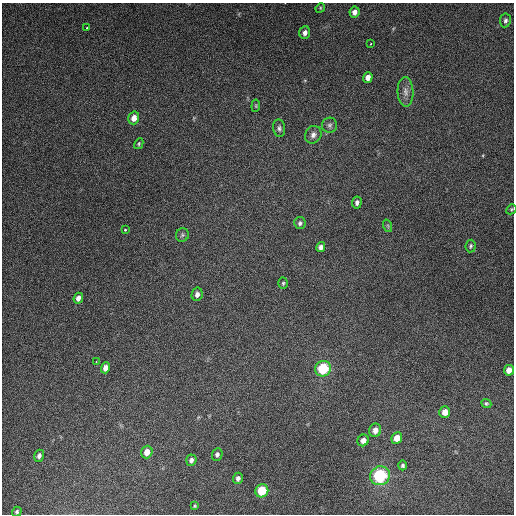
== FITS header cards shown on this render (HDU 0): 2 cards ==
NAXIS1  =                  512
NAXIS2  =                  512

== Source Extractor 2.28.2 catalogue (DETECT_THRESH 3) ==
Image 512 x 512 px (HDU 0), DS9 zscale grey, 1 PNG px = 1 image px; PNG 516 x 516 px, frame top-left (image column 1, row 512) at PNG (2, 3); each listed source drawn as its Kron ellipse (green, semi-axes under 4 px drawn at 4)
Background 4910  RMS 310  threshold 933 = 3 sigma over >= 5 px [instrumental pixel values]
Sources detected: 44; all 44 listed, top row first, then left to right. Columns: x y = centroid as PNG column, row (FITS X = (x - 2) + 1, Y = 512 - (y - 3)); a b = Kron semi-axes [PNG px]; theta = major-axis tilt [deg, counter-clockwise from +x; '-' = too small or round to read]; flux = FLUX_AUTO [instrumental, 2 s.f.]
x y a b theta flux
320 8 5 4 - 2.3e+04
354 12 6 5 - 1.0e+05
505 20 7 5 82 5.0e+04
87 27 2 2 - 2.0e+04
305 33 6 5 - 8.6e+04
371 44 3 2 - 2.3e+04
368 77 5 4 - 1.3e+05
405 92 14 8 -88 1.4e+05
256 106 6 4 84 2.7e+04
134 118 6 5 - 1.6e+05
329 125 7 7 - 6.3e+04
279 128 9 6 -82 6.0e+04
313 135 9 8 - 9.4e+04
139 144 6 4 61 2.7e+04
357 202 6 5 - 6.1e+04
511 209 5 4 - 2.6e+04
300 223 6 5 - 4.9e+04
388 226 6 4 -72 2.9e+04
125 230 3 3 - 3.1e+04
182 235 7 6 - 4.6e+04
471 246 6 5 - 3.8e+04
321 247 5 4 - 7.8e+04
283 283 5 4 - 3.2e+04
197 294 7 5 78 8.7e+04
78 298 5 4 - 1.0e+05
96 362 3 3 - 1.6e+04
105 368 5 4 - 1.5e+05
323 369 8 7 - 1.1e+06
509 370 5 5 - 1.6e+05
486 403 5 4 - 3.2e+04
445 412 6 5 - 1.9e+05
375 430 7 6 - 1.4e+05
397 438 6 5 - 2.3e+05
363 440 6 5 - 1.2e+05
147 452 6 5 - 1.8e+05
217 454 6 5 - 5.0e+04
39 456 6 5 - 7.2e+04
191 460 5 5 - 7.0e+04
403 465 5 4 - 4.2e+04
380 476 10 9 - 1.6e+06
238 478 6 5 - 6.9e+04
262 491 7 6 - 6.9e+05
195 506 3 3 - 2.4e+04
17 512 5 4 - 4.1e+04
At the frame edge (FLAGS 8, measured only in part): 1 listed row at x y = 511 209